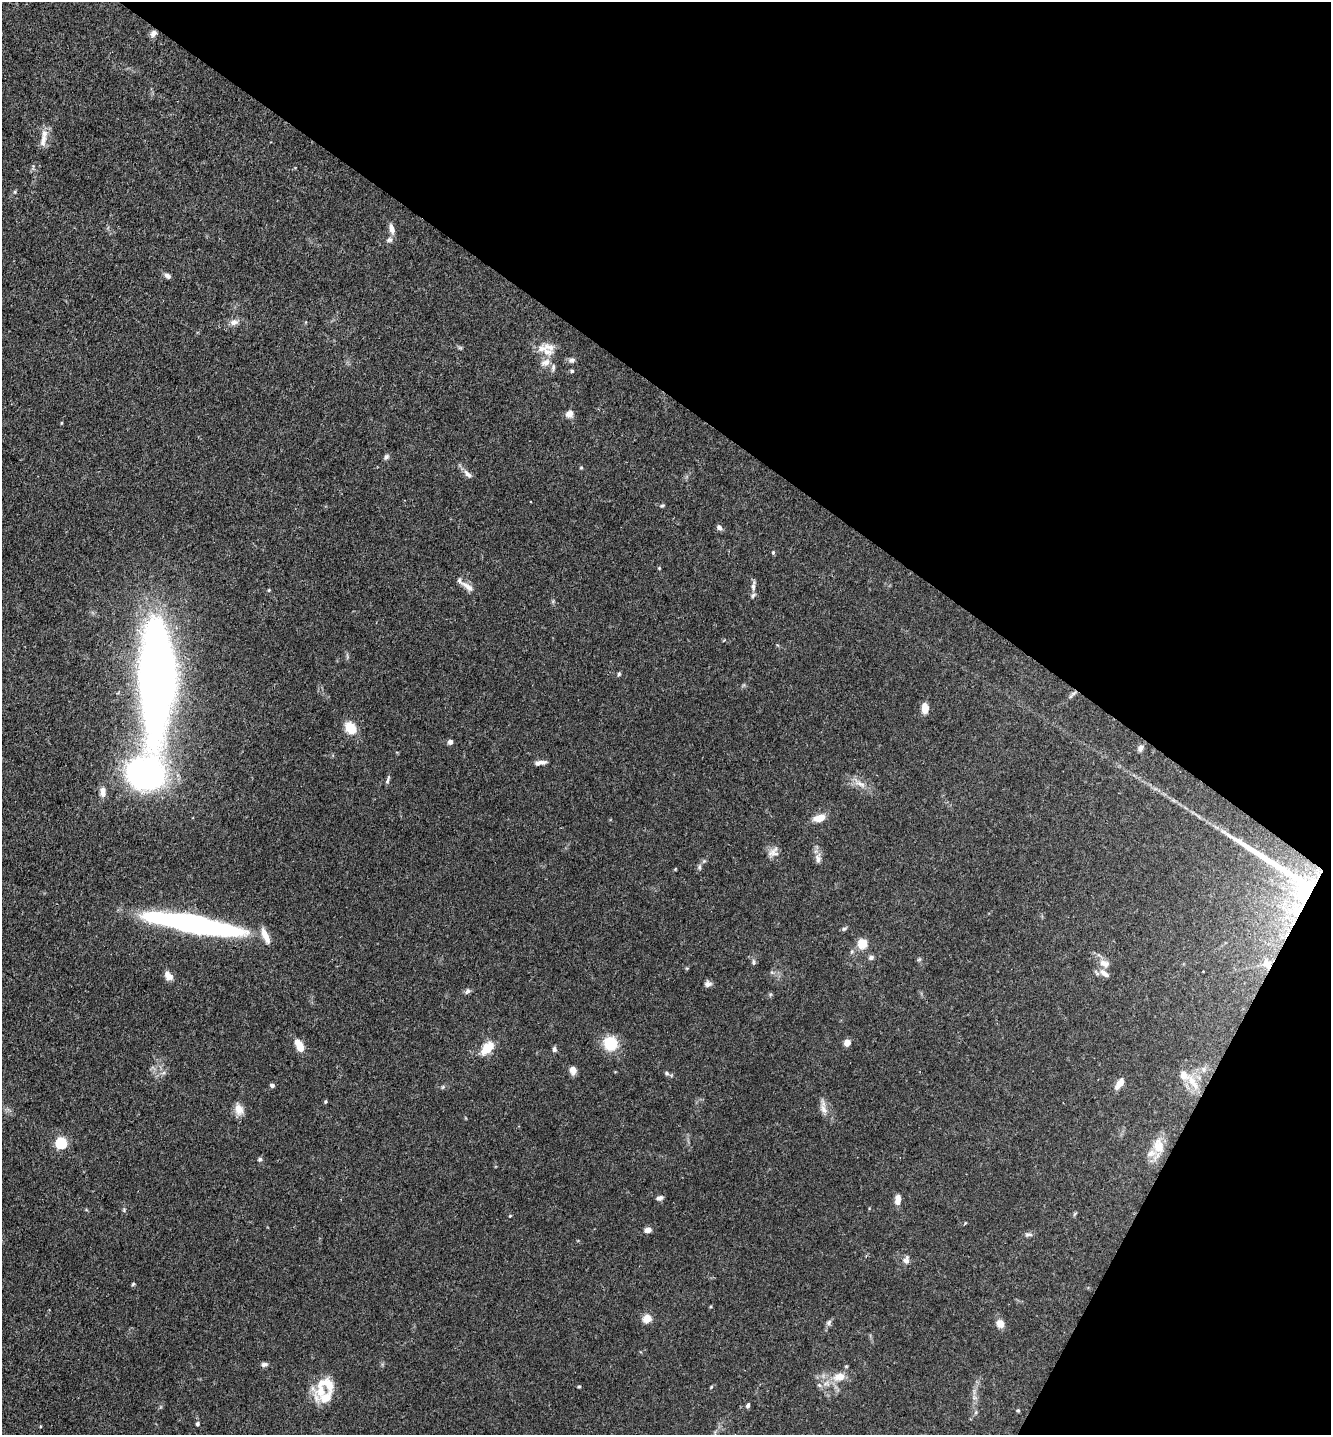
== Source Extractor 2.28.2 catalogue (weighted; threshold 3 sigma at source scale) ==
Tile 8 of 4 x 4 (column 4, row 2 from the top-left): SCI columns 4222-5550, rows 2962-4394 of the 5929 x 5919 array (HDU 1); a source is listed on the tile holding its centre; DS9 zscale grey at full resolution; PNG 1333 x 1437 px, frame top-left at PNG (2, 2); no overlay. Shown black and unused: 32% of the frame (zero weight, under 3 of 4 exposures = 9% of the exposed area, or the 3 px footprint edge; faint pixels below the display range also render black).
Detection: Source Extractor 2.28.2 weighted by HDU 2 'WHT'; one run over the whole footprint, this tile lists its part. Background 0.0893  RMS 0.0038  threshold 0.0171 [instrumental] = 3 sigma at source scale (4.5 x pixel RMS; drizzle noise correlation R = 1.50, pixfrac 1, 0.05/0.05 arcsec/px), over >= 5 px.
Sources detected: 103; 1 long thin detection or spike segment (spike, bleed or trail) — not listed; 11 inside a brighter listed object's ellipse — not listed separately; the other 91 listed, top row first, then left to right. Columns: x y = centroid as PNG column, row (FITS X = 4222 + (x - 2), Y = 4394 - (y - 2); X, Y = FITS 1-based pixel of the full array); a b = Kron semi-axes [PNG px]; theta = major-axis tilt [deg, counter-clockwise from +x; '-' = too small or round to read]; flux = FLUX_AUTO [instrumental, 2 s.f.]
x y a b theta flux
153 33 9 7 61 1.5
43 140 21 8 81 3.5
15 192 6 4 89 0.45
391 229 12 6 -74 2.4
389 240 9 7 22 1.3
167 276 9 6 -44 1.3
234 322 12 8 17 2.1
460 348 7 4 -18 0.56
547 352 18 11 -17 4.4
572 360 9 7 9 1.2
553 368 10 5 84 1.1
572 371 5 4 - 0.65
569 414 10 9 - 2.1
62 423 5 3 - 0.33
386 457 9 5 45 0.91
581 468 5 3 - 0.36
468 474 15 6 -43 1.9
531 502 3 2 - 0.29
662 505 6 4 26 0.55
719 527 8 6 -43 1.2
773 552 5 4 - 0.54
659 568 4 3 - 0.33
468 586 23 7 -35 3
753 586 18 6 85 1.8
269 590 4 4 - 0.39
619 674 6 4 70 0.54
157 678 91 25 90 400
1074 693 10 5 28 1.1
925 708 10 7 -90 4.2
350 728 11 8 -54 8.9
450 742 6 6 - 1.2
1141 748 9 7 59 1.4
540 763 15 5 10 1.8
145 774 29 26 -3 110
388 780 11 4 69 0.8
860 784 19 6 -25 3.2
103 792 13 7 90 2.2
819 818 13 7 14 4.7
773 852 16 11 35 2.7
818 858 16 8 90 2.2
699 867 9 5 86 0.92
1308 886 50 29 64 32
193 924 97 15 -11 100
844 929 8 5 28 0.67
863 944 5 5 - 22
871 957 7 5 25 1.1
919 959 6 4 19 0.47
753 962 9 4 -89 0.76
1104 963 15 10 -27 2.9
1267 964 17 11 -67 5.5
168 976 12 8 -50 2.6
708 984 8 7 - 1.5
467 991 10 5 52 0.94
847 1042 5 4 - 6.5
610 1043 13 13 - 13
300 1046 13 6 -62 6.4
487 1048 17 10 47 7.4
554 1049 6 5 - 0.99
1204 1069 9 7 -75 1.7
573 1070 9 7 -83 2.2
667 1073 6 5 - 0.73
1193 1083 30 10 -56 6.7
1119 1084 12 6 55 3.7
272 1085 6 5 - 0.87
325 1101 6 3 71 0.45
239 1109 15 10 -74 3.5
823 1109 22 8 -72 2.9
61 1143 5 5 - 40
1158 1146 22 15 -80 6.7
260 1159 6 5 - 0.71
659 1198 8 5 19 1.2
898 1200 11 6 84 2.9
124 1210 6 4 -73 0.49
510 1216 4 4 - 0.31
648 1230 8 6 21 2.3
1028 1235 12 5 3 0.97
906 1260 11 8 78 1.7
133 1284 5 4 - 0.48
647 1318 5 5 - 16
829 1322 9 5 53 1.1
1000 1324 9 8 - 3.2
264 1364 9 6 5 1
839 1377 17 11 10 5.5
819 1385 8 5 -36 0.99
579 1386 4 4 - 0.46
711 1387 5 4 - 0.41
326 1397 36 20 -12 8.6
748 1405 6 4 64 0.85
1018 1410 4 4 - 0.47
976 1412 6 4 72 0.56
197 1424 5 4 - 0.65
Overlapping masked pixels (flux is a lower limit): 3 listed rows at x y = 1074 693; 1308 886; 1267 964